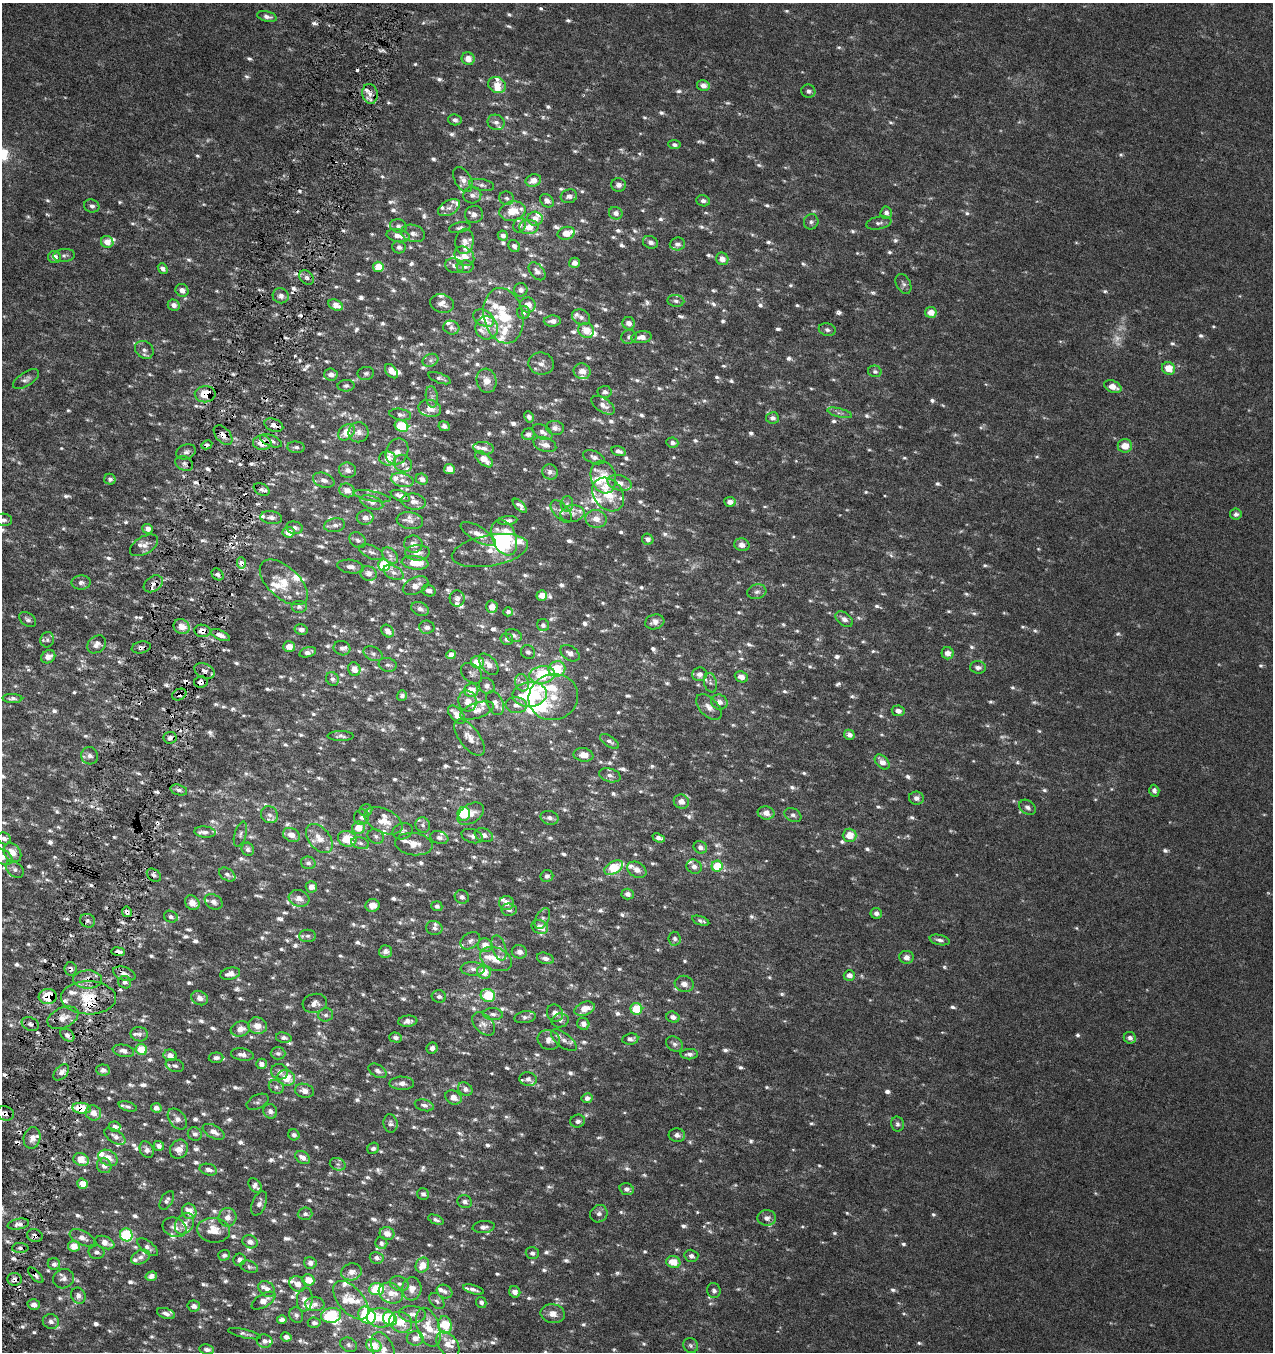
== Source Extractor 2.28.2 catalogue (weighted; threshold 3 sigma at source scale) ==
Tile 7 of 4 x 4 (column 3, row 2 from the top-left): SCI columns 2827-4097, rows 2700-4049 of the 5589 x 5408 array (HDU 1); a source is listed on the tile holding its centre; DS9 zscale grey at full resolution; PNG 1275 x 1354 px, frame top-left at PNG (2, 3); each listed source drawn as its Kron ellipse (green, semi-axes under 4 px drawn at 4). Shown black and unused: <1% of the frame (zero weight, under 3 of 6 exposures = <1% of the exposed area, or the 3 px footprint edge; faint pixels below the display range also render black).
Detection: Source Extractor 2.28.2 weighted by HDU 2 'WHT'; one run over the whole footprint, this tile lists its part. Background 7.40e-04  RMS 0.0025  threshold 0.0104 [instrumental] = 3 sigma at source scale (4.09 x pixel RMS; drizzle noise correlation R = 1.36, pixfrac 0.8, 0.0396/0.0396 arcsec/px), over >= 5 px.
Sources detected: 1379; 43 too faint to see at this stretch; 5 inside a brighter object's white glare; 14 cosmic-ray / hot-pixel residue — neither listed nor drawn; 120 inside a brighter listed object's ellipse — not listed separately; of the other 1197, all 500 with FLUX_AUTO >= 0.715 (the completeness limit of this list) listed and drawn (697 fainter detections not listed), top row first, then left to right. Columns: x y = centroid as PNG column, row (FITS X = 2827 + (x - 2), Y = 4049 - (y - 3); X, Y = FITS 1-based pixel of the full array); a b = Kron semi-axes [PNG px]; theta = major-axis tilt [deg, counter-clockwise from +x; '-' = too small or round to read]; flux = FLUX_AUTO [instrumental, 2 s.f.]
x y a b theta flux
267 16 10 5 -13 1
468 59 6 6 - 2.3
497 85 9 7 -29 2.4
703 85 6 5 - 1.6
808 91 7 6 - 0.74
370 94 10 7 -78 1.6
455 120 7 5 -11 0.73
496 122 8 7 - 1.2
674 145 6 4 -8 0.73
463 180 13 8 -61 1.5
533 180 8 6 20 2.1
482 185 12 5 -10 0.85
619 185 7 6 - 1
472 195 9 8 - 1.1
569 196 8 6 16 0.95
506 198 7 6 - 0.79
547 201 7 6 - 1
703 201 7 5 -19 0.93
92 206 8 6 -16 0.86
449 208 12 7 31 1.3
512 211 13 9 12 4.7
616 213 7 6 - 1.2
886 213 6 6 - 0.99
474 214 9 8 - 1.2
535 219 7 7 - 2.2
811 222 8 7 - 0.74
879 223 13 6 10 0.84
519 225 7 6 - 0.81
398 226 8 6 -16 0.86
529 227 9 7 4 3.3
460 228 11 5 12 0.73
413 233 12 8 -15 1.5
566 233 9 6 14 2.8
398 236 11 6 -11 1.9
503 236 5 5 - 1
465 241 13 9 80 1.6
107 242 6 6 - 2.2
650 242 8 6 -21 1
677 244 7 6 - 1
514 246 6 5 - 1
399 247 6 6 - 0.83
64 255 11 6 8 0.74
464 256 11 8 -44 2.3
54 257 6 6 - 1.4
722 259 6 6 - 2
574 263 5 5 - 1.1
454 266 9 7 -18 0.96
378 267 5 5 - 4.8
465 267 8 6 3 0.74
163 269 5 4 - 1.1
537 271 10 6 -49 1.1
307 278 8 6 -45 0.98
903 284 10 7 -62 0.87
182 290 7 6 - 1.5
521 290 7 6 - 1.3
281 296 8 7 - 1.2
676 301 8 6 -5 0.72
442 304 12 9 -13 1.7
174 305 6 5 - 1.3
336 305 8 5 -25 2.4
528 305 8 7 - 2.8
524 312 6 6 - 0.72
931 312 6 5 - 2.5
503 316 28 20 -77 12
581 317 9 7 -26 0.99
484 318 11 7 -31 4.7
552 321 8 5 2 1.2
629 323 6 6 - 1.4
451 328 8 7 - 1
487 328 11 11 - 1.9
586 330 8 7 - 3.4
827 330 8 6 -14 0.75
629 337 8 7 - 0.77
642 337 10 6 6 1.7
144 350 10 8 -38 1.1
430 360 8 6 20 0.78
541 364 13 11 -8 1.6
1169 368 6 6 - 4
391 371 8 5 -49 1.9
582 371 8 8 - 2
875 371 7 5 -15 0.8
366 373 8 6 10 0.71
331 374 7 6 - 1.5
440 378 12 5 -21 0.78
26 379 15 7 33 1
486 381 12 10 -77 2.3
346 386 8 6 2 0.74
1113 387 9 6 -21 2.3
605 392 7 6 - 0.9
205 394 10 8 -1 5.7
432 397 11 6 -83 0.92
603 405 13 7 -34 1.5
430 408 11 8 -13 2.4
840 413 13 4 -14 0.83
400 415 11 5 -10 0.93
529 417 6 4 -62 0.74
772 418 6 6 - 1.2
274 425 10 6 -20 1.3
401 426 7 5 -23 7.6
444 426 6 4 -25 1
555 428 9 7 -8 1.1
346 432 9 7 44 4.7
358 432 10 10 - 1.9
542 432 11 6 -32 1.1
528 434 6 5 - 1.1
223 435 11 7 -48 2.1
271 441 11 5 -21 1.1
262 443 9 7 -4 4
672 443 6 5 - 0.96
207 445 6 4 29 0.73
545 445 12 7 -19 1.8
1125 446 7 6 - 3
296 447 8 5 -6 0.72
484 448 10 6 -8 1.1
619 451 7 4 -15 1.1
186 452 10 7 21 0.88
397 452 13 11 66 2.2
594 457 11 6 -21 0.96
388 458 8 7 - 3.3
484 459 10 5 -40 3.1
184 463 9 7 -26 0.85
403 464 9 8 - 0.88
449 469 5 5 - 2
348 470 8 7 - 1.3
550 472 8 7 - 1.1
603 477 16 12 -74 5.1
110 479 6 5 - 0.74
422 479 6 5 - 1.3
324 480 11 7 -19 1.4
402 480 11 6 -13 1.4
619 483 12 7 -17 1.9
261 489 8 5 -29 0.85
347 490 8 6 -24 2.1
608 495 18 14 -51 6.1
372 496 19 5 -11 1.1
400 496 10 5 -22 1.5
372 502 12 6 -18 1.1
414 502 12 8 -8 1.5
730 502 5 5 - 1.5
567 504 7 6 - 0.84
520 506 9 4 -45 0.94
561 511 13 7 -48 1.3
572 513 12 8 9 1.6
1236 514 6 5 - 0.97
271 518 11 6 -8 1.1
365 518 8 7 - 1.3
596 519 10 8 -11 2.4
3 520 9 6 -3 0.88
410 521 13 8 -10 1.5
508 521 9 4 6 0.89
335 525 10 7 11 1.1
294 528 8 6 -12 1.1
147 529 5 4 - 1.8
289 532 6 5 - 2.4
478 534 20 7 -30 2.5
504 537 18 12 -68 14
648 539 6 5 - 1.2
358 540 9 7 -39 0.93
413 544 9 8 - 1.7
144 545 15 8 31 1.5
742 545 8 6 -13 1.4
490 550 38 15 10 5
371 552 13 6 -24 1.1
417 553 12 8 1 1.7
390 555 9 6 -46 1.1
241 563 6 4 -87 2.8
415 563 13 7 -6 5.2
384 565 6 5 - 13
350 567 13 6 -9 1.4
368 573 8 7 - 1.7
394 573 11 6 -28 1.3
217 574 6 5 - 0.76
284 582 29 15 -42 5.8
81 583 9 7 3 1.1
153 584 10 7 35 1.4
416 586 13 8 26 2
429 591 7 5 -22 1.1
757 592 9 7 15 0.82
542 595 5 5 - 2.2
457 598 8 7 - 0.9
299 607 8 6 0 0.76
492 607 6 5 - 2.1
420 609 9 6 -23 1.2
508 612 5 4 - 0.8
844 619 10 6 -37 1.3
28 620 9 6 -37 0.73
655 622 10 7 16 1.7
543 625 6 6 - 0.73
182 627 8 7 - 2.9
427 627 8 6 -4 1.1
301 630 6 5 - 0.97
202 631 8 6 -10 2
387 631 7 5 -48 1.7
220 635 10 4 -24 1.2
514 635 8 6 -23 0.9
507 639 6 5 - 0.95
47 640 8 7 - 0.73
97 644 10 8 39 1.4
141 647 9 6 12 0.89
289 647 6 5 - 2.1
342 648 8 7 - 1
308 652 9 4 16 1.1
528 652 7 6 - 0.71
570 653 10 7 -33 1.2
948 653 6 6 - 1.6
373 654 10 7 -25 0.9
451 655 5 4 - 1.9
48 657 7 6 - 1.6
477 662 6 6 - 3.9
489 664 12 7 -50 1.8
388 665 9 7 -14 0.81
978 667 8 6 -3 1.1
354 669 7 6 - 2.4
557 669 8 7 - 6.8
204 671 10 7 -25 1.2
472 673 12 8 -41 0.95
699 674 7 6 - 1.4
542 675 13 8 6 14
741 677 7 5 -23 1.4
332 679 7 6 - 0.85
201 682 7 5 9 1.1
522 683 9 6 -73 1.1
710 683 10 6 -77 0.9
487 686 8 7 - 1.1
471 690 7 7 - 3.5
530 694 17 12 4 19
179 695 7 5 28 1
402 696 5 5 - 0.77
553 697 25 23 19 6.7
12 699 10 4 -2 0.78
468 701 10 9 - 2.3
719 702 8 7 - 1.4
495 703 13 8 -64 1.8
516 705 10 8 -6 1.7
709 707 16 9 -46 1.9
477 710 17 7 19 1.8
898 711 6 5 - 1.2
457 715 11 6 -48 2.9
849 735 5 5 - 1.2
341 736 13 5 0 0.78
170 738 6 6 - 0.82
469 738 21 10 -53 2.4
610 741 11 5 -34 0.8
583 755 10 6 -9 2.5
90 756 9 8 - 1.2
882 762 8 6 -46 1.8
610 775 11 6 -16 1
179 790 8 5 -15 0.75
1154 791 6 5 - 0.85
916 798 7 6 - 1.2
681 802 8 7 - 1.9
1027 807 9 6 -37 0.93
366 810 6 6 - 0.8
766 813 8 6 -12 2.1
464 814 7 6 - 8.8
471 814 15 9 34 2.5
269 815 9 8 - 1.2
793 815 9 6 -31 0.76
361 817 8 7 - 0.98
550 818 9 6 -14 1.1
383 821 20 12 -26 4.1
423 825 8 7 - 0.85
359 828 6 6 - 3.6
403 831 10 7 19 0.89
205 832 11 5 -6 0.87
240 834 13 6 73 0.81
291 835 9 6 -26 2.3
484 835 9 6 -21 1.5
850 835 7 6 - 4.1
376 836 8 7 - 0.8
472 836 11 6 -17 1
439 837 9 6 -16 0.91
4 838 7 5 -28 0.92
659 838 6 4 -21 0.89
319 839 17 10 -50 3.5
347 839 9 7 -20 6.5
360 843 9 5 -16 0.8
414 844 19 11 -7 2.8
700 847 7 6 - 1
248 849 7 6 - 0.76
12 853 10 8 -53 2.8
2 857 11 7 -31 1.5
308 863 7 6 - 0.78
717 866 5 5 - 7.1
694 867 8 7 - 1.1
614 868 10 6 31 9.3
15 869 10 7 -41 1
637 870 10 7 -30 1.4
227 874 9 6 -33 0.76
154 875 8 5 -37 0.76
547 876 6 6 - 0.85
311 887 5 5 - 1.7
628 894 6 5 - 1
462 897 7 6 - 0.86
299 898 10 8 -17 2
214 902 9 7 -32 1.1
192 903 8 6 -46 2.3
507 903 7 7 - 1.7
372 905 7 6 - 1.6
437 906 5 5 - 0.72
509 910 7 6 - 0.86
127 912 5 5 - 0.8
876 913 6 5 - 0.89
171 917 7 5 -24 0.74
542 919 11 6 61 1
88 921 7 6 - 0.8
701 921 9 4 -18 0.72
540 927 8 6 -26 2.7
434 928 8 7 - 0.8
308 936 8 6 0 0.78
675 939 7 6 - 0.73
940 940 10 5 -13 0.89
470 941 11 7 34 1.1
485 945 7 7 - 2.5
499 948 13 7 -74 1.4
118 952 7 3 -7 0.9
385 952 6 6 - 1.1
519 952 7 7 - 1.2
906 957 7 6 - 1.5
545 958 9 5 -16 0.97
496 959 16 11 -23 4
70 969 6 6 - 0.89
473 969 12 7 -3 1.3
484 972 7 6 - 3.7
124 974 11 6 -20 1.5
230 974 10 6 12 1.7
849 975 5 5 - 1.4
88 979 14 9 1 2.6
125 982 6 6 - 0.8
684 984 9 8 - 1.5
488 995 7 6 - 9.6
439 996 7 6 - 0.88
48 997 9 7 6 6.7
88 998 27 16 -1 7.6
200 998 8 7 - 1.6
315 1003 12 9 15 1.4
584 1009 10 6 21 3.2
636 1009 6 6 - 6
555 1013 9 8 - 1.4
493 1014 10 6 -3 0.86
326 1015 7 6 - 0.76
525 1017 11 6 9 0.84
673 1017 6 5 - 1.3
63 1018 16 10 24 2.4
560 1020 8 7 - 0.82
408 1021 9 5 5 1.1
30 1024 9 6 -23 0.92
484 1024 13 9 -47 1.6
583 1024 6 6 - 1.3
257 1026 9 8 - 2.9
240 1029 10 7 18 2.1
139 1034 9 7 -9 0.91
67 1035 8 5 -36 1.1
284 1038 8 5 -11 0.83
396 1038 6 5 - 0.79
1130 1038 6 5 - 1
630 1039 8 5 7 0.9
549 1040 11 9 -19 1.6
564 1040 15 7 -38 1.4
674 1044 9 7 -32 0.83
432 1048 6 5 - 1.1
141 1049 6 5 - 4.6
123 1051 11 6 -10 1.2
278 1053 7 6 - 0.74
689 1054 9 5 1 0.93
170 1055 6 5 - 1.4
242 1055 11 6 -9 1.1
216 1058 7 5 3 0.87
261 1064 5 5 - 1.3
175 1066 9 6 -17 0.75
103 1070 7 5 -5 1.1
377 1071 10 6 -31 1.1
61 1072 9 6 48 1.4
280 1072 8 7 - 1.2
286 1078 9 7 -17 4.9
528 1079 9 7 -13 1
402 1083 12 6 -1 1.4
276 1087 8 6 -31 0.76
465 1089 7 6 - 1.2
304 1091 10 7 -14 1.7
453 1098 8 6 -25 2
587 1098 5 5 - 1.2
257 1102 12 7 27 0.78
424 1105 10 5 -14 0.92
128 1106 9 4 -16 0.72
82 1108 9 5 -7 5.9
156 1108 5 5 - 1.2
270 1111 7 6 - 1
5 1113 9 7 -17 1.6
93 1113 8 7 - 2.3
177 1119 12 8 -51 1.4
578 1121 7 6 - 0.88
390 1123 9 7 -80 0.85
897 1124 7 6 - 0.79
115 1127 6 5 - 0.85
214 1132 12 6 -29 1.8
195 1134 7 6 - 0.95
294 1135 6 5 - 0.82
677 1135 8 6 -5 1
115 1136 12 6 -33 1.1
32 1138 11 8 77 1.8
159 1146 5 5 - 1.1
373 1148 6 5 - 0.74
179 1149 10 8 52 2.1
147 1150 9 6 -63 1
108 1158 10 7 -30 2.6
303 1158 8 5 -32 1.6
81 1160 8 6 -24 3.9
338 1164 8 6 -20 0.75
104 1166 8 7 - 1.3
208 1170 9 5 -14 1.1
83 1184 5 5 - 2.8
255 1186 8 5 -55 1
627 1189 7 5 -18 0.88
423 1194 6 5 - 0.73
167 1200 10 6 59 0.83
465 1202 7 6 - 0.88
259 1203 13 6 68 1.2
189 1211 8 7 - 3.1
305 1214 7 6 - 0.73
599 1214 9 8 - 0.95
228 1217 9 9 - 1.6
767 1218 9 7 0 1.3
436 1220 8 4 -22 0.72
18 1224 11 5 11 1.1
185 1224 11 8 58 2.4
174 1227 12 9 -23 1.6
484 1227 11 6 7 1
214 1230 16 12 -8 3.9
387 1234 7 6 - 2.1
126 1235 6 6 - 15
35 1236 8 6 -17 0.99
82 1238 13 7 -25 1.6
105 1242 10 6 -23 1.7
250 1242 8 6 -27 1.3
381 1243 6 5 - 0.83
74 1246 6 5 - 3.4
148 1247 12 6 -38 0.98
20 1248 8 5 -1 0.82
97 1252 8 6 -2 0.76
532 1253 6 6 - 0.92
224 1255 6 5 - 0.77
691 1256 7 6 - 0.91
140 1257 10 6 27 1.2
377 1258 7 6 - 0.89
239 1260 6 6 - 1.2
673 1262 7 6 - 3.8
310 1263 6 6 - 1.5
54 1264 6 6 - 0.9
422 1265 8 6 58 2.9
249 1267 9 5 -19 0.73
351 1272 10 8 13 1.8
36 1275 10 4 -47 0.76
151 1276 6 4 16 1.3
14 1279 7 6 - 1.1
64 1279 11 9 28 1.3
308 1280 6 5 - 3.7
298 1284 8 7 - 2
399 1284 9 7 -18 0.96
267 1289 9 7 -42 1.3
376 1289 7 6 - 11
412 1289 11 9 86 2.2
473 1289 11 4 -16 0.85
714 1291 7 6 - 0.84
445 1292 8 6 -28 0.79
515 1292 6 5 - 1.5
391 1293 12 10 -29 2.7
78 1296 8 7 - 1.2
305 1299 12 8 84 2.6
351 1300 23 12 -50 4.4
264 1301 13 6 31 2.3
437 1301 9 6 -50 0.78
481 1302 5 5 - 0.77
315 1304 10 7 -1 1.2
34 1305 6 5 - 1.3
194 1306 6 5 - 1
166 1313 9 5 -18 1
413 1314 13 8 -5 1.8
553 1314 12 9 -11 1.9
296 1315 8 7 - 0.8
331 1315 10 7 9 13
367 1315 9 7 -45 27
381 1318 14 9 -2 4.3
282 1319 5 4 - 1.1
390 1319 7 6 - 12
51 1321 8 7 - 1.1
401 1322 12 10 -26 5.3
314 1323 6 5 - 0.8
445 1325 9 7 -77 8.5
428 1327 20 11 -71 4.7
245 1334 17 4 -13 0.75
286 1337 5 4 - 1.2
415 1338 8 7 - 1.5
265 1341 8 6 -9 0.95
448 1344 14 9 -51 2.5
349 1345 9 7 -27 0.78
691 1345 8 7 - 0.72
374 1346 8 6 -19 4.7
207 1349 7 5 -9 1.1
383 1349 18 10 -66 3
Overlapping masked pixels (flux is a lower limit): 27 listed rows (the first 20) at x y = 205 394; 274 425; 223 435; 271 441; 262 443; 207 445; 241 563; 153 584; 202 631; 141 647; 201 682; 179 695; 154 875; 127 912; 118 952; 70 969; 88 979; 48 997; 88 998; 30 1024
Isophote crosses this tile's border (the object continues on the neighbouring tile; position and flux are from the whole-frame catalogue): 3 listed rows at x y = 3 520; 2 857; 383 1349